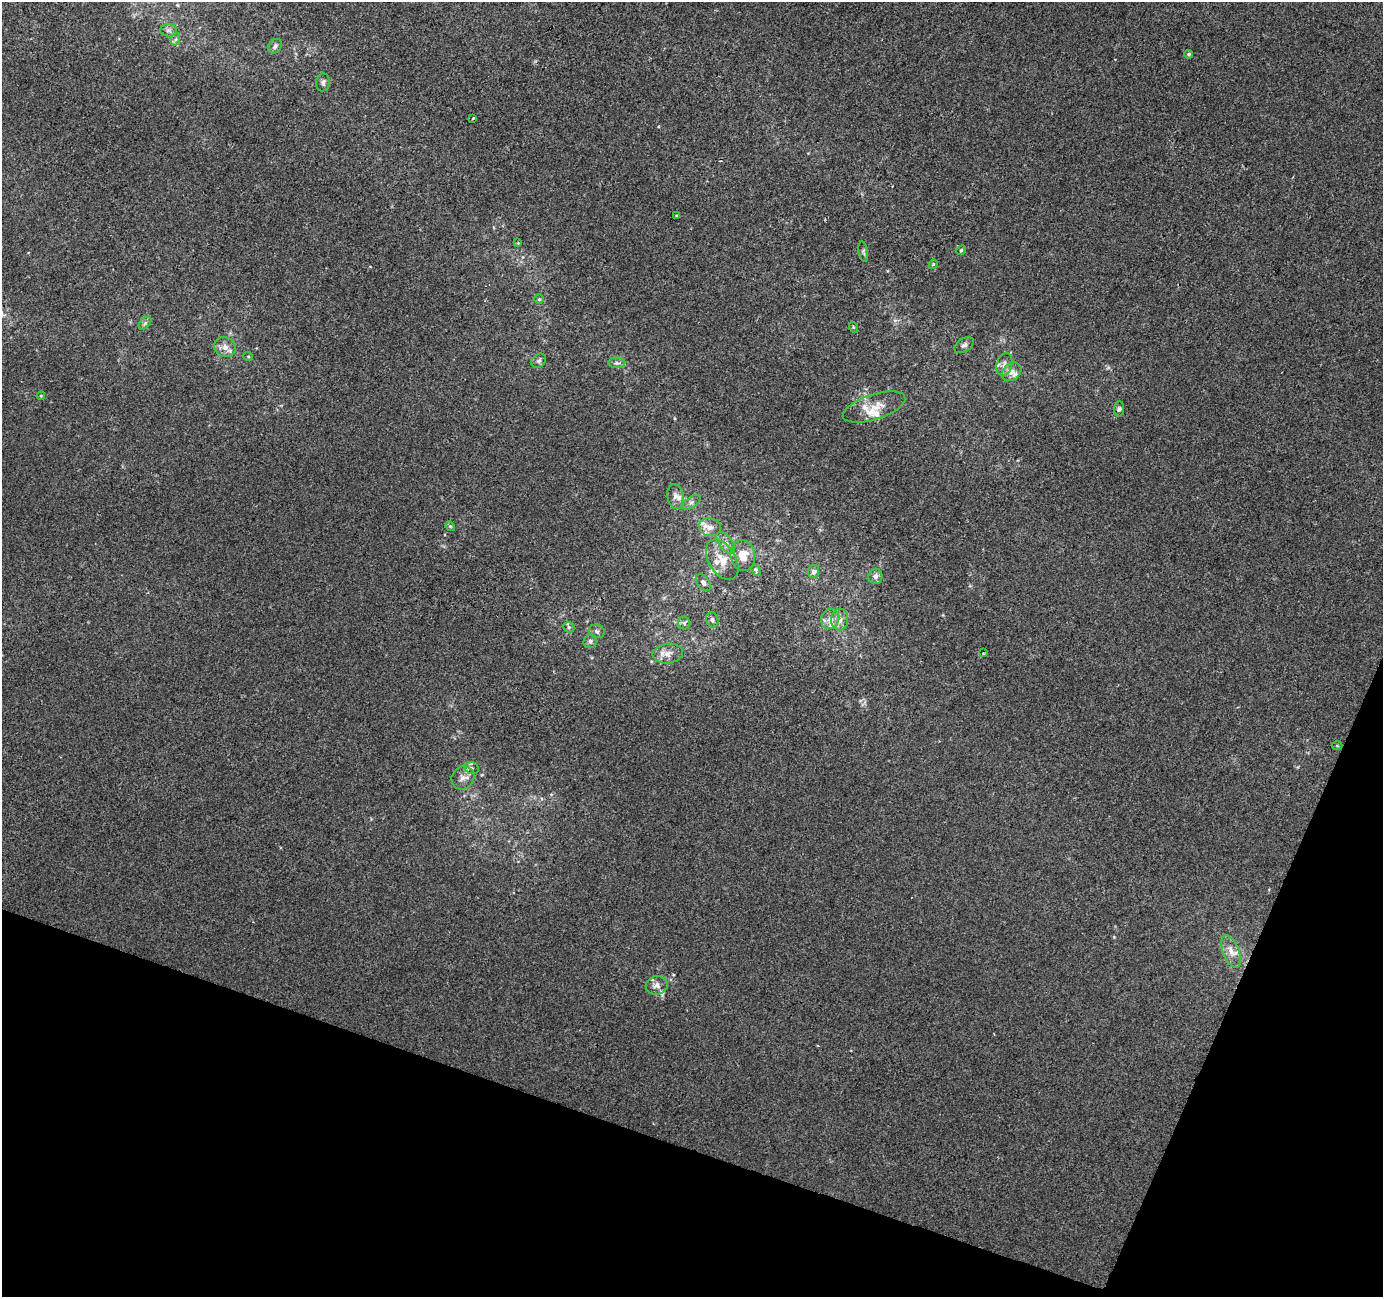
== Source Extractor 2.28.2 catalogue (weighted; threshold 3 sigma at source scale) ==
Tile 15 of 4 x 4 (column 3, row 4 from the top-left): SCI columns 2767-4147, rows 275-1569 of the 5527 x 5664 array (HDU 1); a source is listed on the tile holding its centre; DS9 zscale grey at full resolution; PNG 1385 x 1299 px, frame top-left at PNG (2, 2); each listed source drawn as its Kron ellipse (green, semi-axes under 4 px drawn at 4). Shown black and unused: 17% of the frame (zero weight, under 2 of 3 exposures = <1% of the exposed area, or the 3 px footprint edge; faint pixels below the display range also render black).
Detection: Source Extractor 2.28.2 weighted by HDU 2 'WHT'; one run over the whole footprint, this tile lists its part. Background -3.70e-04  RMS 0.0045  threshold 0.0202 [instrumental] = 3 sigma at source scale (4.5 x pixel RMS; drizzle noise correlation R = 1.50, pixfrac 1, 0.0396/0.0396 arcsec/px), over >= 5 px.
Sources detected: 59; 10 inside a brighter listed object's ellipse — not listed separately; the other 49 listed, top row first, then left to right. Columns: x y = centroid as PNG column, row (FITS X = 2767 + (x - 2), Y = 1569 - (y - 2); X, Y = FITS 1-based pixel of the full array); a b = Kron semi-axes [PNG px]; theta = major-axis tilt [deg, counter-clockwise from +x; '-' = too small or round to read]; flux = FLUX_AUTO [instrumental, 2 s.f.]
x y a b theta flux
168 30 8 6 1 1.4
176 39 6 4 70 0.87
275 46 8 6 54 1.5
1188 54 4 4 - 0.82
323 82 9 7 79 1.5
473 118 3 2 - 1.5
676 215 3 2 - 0.5
518 243 4 4 - 0.37
961 250 5 4 - 0.53
863 252 10 4 -79 0.9
933 264 5 4 - 0.46
539 299 5 5 - 0.66
145 323 7 4 45 0.89
853 327 5 3 - 0.46
964 345 11 6 32 1.5
225 347 11 9 -29 3.1
248 356 5 3 - 0.37
539 361 8 6 37 1.2
617 363 8 5 -1 1.3
1004 364 11 7 74 2.5
1012 372 11 8 39 2.7
41 396 4 4 - 0.4
874 407 32 12 18 7.9
1119 409 7 5 88 0.95
675 496 12 8 -79 2.4
691 502 10 5 35 1.4
450 526 5 4 - 0.61
710 527 11 9 -11 3.3
726 543 12 6 -54 2.5
743 556 15 12 -83 6.6
722 560 22 13 -59 7.9
756 570 6 4 -65 0.74
814 571 6 5 - 1.6
875 576 7 7 - 1.9
703 583 9 6 -52 1.4
830 619 10 9 - 3.1
840 619 11 8 85 3
712 620 8 6 -72 1.3
684 623 6 6 - 1.1
569 627 6 5 - 0.83
597 631 8 6 -20 1.2
590 641 7 6 - 1.2
983 653 3 2 - 0.39
668 654 15 10 7 3.7
1337 746 5 3 - 0.41
471 768 7 5 -22 1.2
463 778 12 11 - 3.3
1231 951 17 8 -69 4.3
657 985 11 9 7 2.6